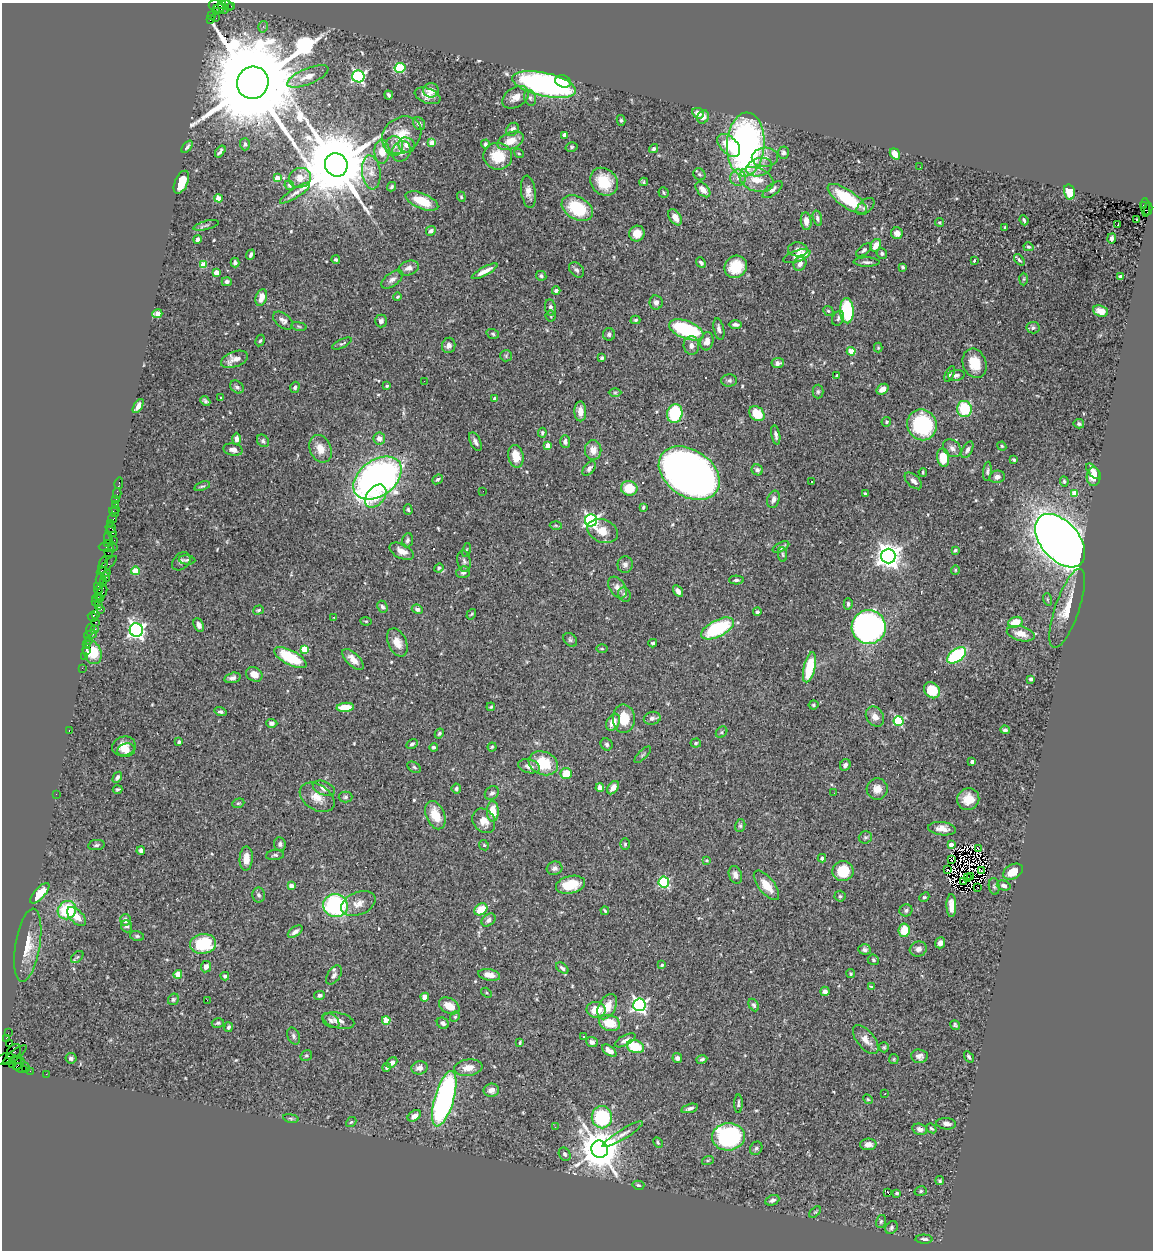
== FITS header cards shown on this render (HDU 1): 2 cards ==
NAXIS1  =                 1151
NAXIS2  =                 1248

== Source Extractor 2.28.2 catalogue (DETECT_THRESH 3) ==
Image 1151 x 1248 px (HDU 1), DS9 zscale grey, 1 PNG px = 1 image px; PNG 1155 x 1252 px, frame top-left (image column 1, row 1248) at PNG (2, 3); each listed source drawn as its Kron ellipse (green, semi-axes under 4 px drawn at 4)
Background 0.71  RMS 0.039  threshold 0.117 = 3 sigma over >= 5 px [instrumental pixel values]
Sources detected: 562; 5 with non-positive FLUX_AUTO (blend fragments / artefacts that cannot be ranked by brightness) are neither listed nor drawn; of the other 557, the 500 brightest by FLUX_AUTO listed and drawn (57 fainter detections omitted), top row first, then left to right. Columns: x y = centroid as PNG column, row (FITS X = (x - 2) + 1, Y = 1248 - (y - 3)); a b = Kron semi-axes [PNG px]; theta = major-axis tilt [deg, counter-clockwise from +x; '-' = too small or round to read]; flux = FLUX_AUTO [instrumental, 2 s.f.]
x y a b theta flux
222 5 4 3 - 170
228 5 6 4 -39 210
217 6 8 6 -23 390
232 6 3 2 - 46
221 9 8 5 -8 400
216 11 3 3 - 550
212 16 3 3 - 33
216 18 2 2 - 13
210 19 3 2 - 730
263 27 6 4 75 5.6
400 68 5 5 - 190
308 76 22 8 22 28
358 76 6 6 - 460
563 81 8 6 -15 38
253 83 16 15 - 89000
544 84 32 11 -12 660
431 90 8 7 - 29
389 95 4 3 - 5.9
428 96 13 7 -21 20
516 97 14 9 33 22
530 98 8 5 -75 7.3
698 113 6 5 - 19
703 117 7 5 63 14
621 120 5 4 - 3.8
419 124 7 5 -47 7.4
512 129 7 5 53 12
402 135 21 17 37 58
565 135 4 4 - 26
511 141 14 8 22 35
432 143 4 4 - 45
245 144 6 5 - 7
485 144 4 4 - 6.4
746 144 32 19 87 880
406 145 8 7 - 15
729 145 14 8 -45 61
394 146 10 9 - 15
187 147 7 3 51 5.6
571 147 6 4 16 4
654 149 5 4 - 5.6
220 151 7 3 53 6.3
401 151 11 9 61 19
382 152 12 7 -88 30
519 153 5 4 - 3.6
783 153 6 5 - 7.3
895 154 6 4 -54 28
498 156 14 13 - 74
765 157 13 9 2 22
336 165 12 11 - 34000
759 167 13 9 18 24
920 167 2 2 - 3.4
371 172 17 9 -83 28
699 174 6 5 - 4.3
277 178 4 4 - 41
300 178 11 9 18 29
738 178 8 8 - 14
756 180 17 11 -20 50
181 182 12 6 66 51
604 182 15 12 -46 64
644 182 4 4 - 3.7
289 185 5 4 - 4.4
392 187 5 4 - 4.7
703 190 9 5 -47 22
773 190 12 5 38 8.5
528 192 16 7 -83 19
1069 192 7 5 -76 48
295 193 17 5 33 12
664 193 5 5 - 4
461 197 5 4 - 3.5
218 198 4 4 - 48
847 199 23 8 -35 130
422 201 17 7 -22 75
1143 205 3 2 - 97
865 206 11 6 42 10
577 208 17 11 -30 120
1145 208 9 3 -86 180
1148 209 6 2 80 140
675 217 9 5 -58 22
817 218 8 4 -74 6.6
1137 219 3 2 - 9.8
1024 220 5 3 - 4
806 221 9 5 -84 20
939 222 4 4 - 3.8
1118 224 3 3 - 33
206 225 13 3 14 5.7
1005 228 3 3 - 4.4
431 231 5 4 - 9.1
897 233 6 5 - 15
637 234 8 7 - 31
1112 238 5 3 - 5.9
197 239 4 4 - 8
876 245 7 5 59 28
1028 247 5 4 - 4.4
798 249 10 7 -3 14
864 250 9 4 36 7.2
882 254 5 5 - 6.1
251 255 5 3 - 6.3
797 256 14 5 17 53
336 259 4 4 - 5.5
1019 260 7 4 -51 4.3
974 261 4 2 - 4.7
867 262 13 4 -1 8.9
235 263 5 4 - 6.6
701 263 6 4 -49 6.8
800 264 7 6 - 13
203 265 4 4 - 62
736 267 12 10 40 70
902 267 4 3 - 4.5
409 268 10 7 18 15
576 270 9 6 -47 8
485 271 14 4 28 21
216 272 4 4 - 33
541 276 5 4 - 5
1120 277 4 3 - 8.7
392 279 12 6 36 13
1024 279 6 4 88 3.2
227 282 5 4 - 6.8
556 291 4 4 - 6.7
261 297 8 5 72 27
398 297 4 3 - 4
656 302 7 6 - 11
550 307 8 5 -79 9.2
828 311 5 4 - 4.4
847 311 13 6 -88 210
1100 311 8 5 -19 20
157 314 5 4 - 38
551 316 6 5 - 4
838 318 8 5 63 7.5
283 320 11 7 -39 11
635 320 5 3 - 4
381 321 6 6 - 7.9
735 324 6 3 -1 7.8
299 326 8 4 -9 3.8
1033 328 7 6 - 6.6
719 329 11 5 -77 9.2
686 330 18 8 -21 240
493 334 6 4 -18 4.2
609 334 6 6 - 6.9
260 341 6 4 61 4.2
707 341 9 6 78 21
342 343 10 4 25 4.9
449 345 8 6 83 13
691 345 9 7 -86 13
878 348 5 4 - 3.3
851 351 4 4 - 71
506 356 6 5 - 5
602 358 4 4 - 4.3
234 359 14 7 20 24
778 363 6 5 - 9.2
975 363 15 11 -69 57
950 374 8 4 65 5
837 375 3 3 - 4
956 375 8 5 7 7.8
729 380 8 6 1 7.4
424 381 2 2 - 3.4
387 386 4 3 - 3.6
237 387 7 5 -43 6.8
295 387 5 4 - 5.3
882 389 6 5 - 16
615 392 6 4 0 3.6
818 392 7 5 89 4.7
221 397 3 3 - 13
495 399 3 3 - 18
205 401 5 3 - 5
138 406 8 4 58 14
964 409 8 7 - 100
580 411 10 6 -88 22
675 413 10 7 78 150
757 414 8 6 -43 71
886 422 5 4 - 4.2
1079 424 5 4 - 5.6
922 425 16 14 -61 240
542 433 5 4 - 4.7
776 435 10 4 -79 8.3
379 438 6 6 - 16
237 439 6 4 -90 13
263 441 7 5 -51 5.3
565 441 6 5 - 9
475 442 10 5 -64 8.7
548 445 4 4 - 24
1002 446 4 4 - 3.2
952 448 10 8 -42 13
233 449 10 6 -8 14
320 449 14 10 -68 33
593 450 10 8 89 24
967 450 9 5 62 8.7
516 456 11 7 -79 37
943 458 9 6 -82 65
1014 460 4 3 - 3.8
589 468 8 5 50 8.4
757 470 6 5 - 7
987 471 9 4 84 5.9
1093 471 9 4 -51 13
923 472 4 3 - 3.3
689 473 33 23 -34 1800
997 477 8 6 11 10
1094 477 9 7 87 33
377 478 27 17 37 1300
438 479 5 4 - 5.4
812 481 3 2 - 3.9
913 481 10 6 -43 14
1064 481 5 4 - 4.8
119 483 6 3 76 38
202 486 8 4 17 4.7
629 488 8 7 - 67
483 491 2 2 - 3.7
117 493 5 2 - 53
865 494 4 3 - 4
1075 494 4 4 - 58
376 496 13 8 51 47
116 499 2 2 - 13
773 499 9 6 74 11
115 504 4 3 - 120
643 507 4 3 - 3.8
116 509 3 2 - 19
408 509 5 4 - 3.9
114 512 5 3 - 47
113 518 5 3 - 120
591 520 6 6 - 660
111 523 3 2 - 53
556 525 6 4 -2 3.8
111 528 5 3 - 140
602 531 16 11 -21 33
111 532 6 3 -41 180
108 538 6 3 -79 110
114 540 2 2 - 39
407 540 7 5 68 6
1060 541 31 19 -49 3600
107 544 3 2 - 63
113 547 5 3 - 140
781 547 9 4 29 9
106 548 8 3 -11 130
466 550 7 3 79 3
955 550 3 3 - 5.5
402 551 13 7 -27 24
108 553 2 2 - 66
783 554 7 4 -82 3.9
888 556 7 7 - 2500
187 560 8 4 -5 5.1
181 561 10 7 43 9.5
464 561 11 6 -79 10
625 564 8 7 - 10
103 565 9 2 79 170
107 565 13 3 41 220
439 568 5 4 - 3.4
955 570 5 4 - 2.9
135 571 4 4 - 77
104 572 6 4 -8 140
463 572 7 5 13 7
106 577 4 4 - 280
100 579 6 3 76 170
736 580 7 4 -1 5.6
103 582 3 3 - 75
98 586 2 2 - 50
617 588 12 8 -57 16
98 590 4 3 - 88
678 591 6 4 -57 14
101 593 8 4 55 470
624 595 7 6 - 7.4
97 598 5 2 - 130
100 599 3 3 - 180
1047 599 6 4 -72 3.6
96 602 4 3 - 91
848 604 5 4 - 7.1
99 605 3 2 - 20
382 607 6 5 - 7
1067 608 41 12 71 63
101 609 3 2 - 22
417 609 6 4 -26 6.4
258 610 6 4 18 4.1
757 612 4 4 - 5.2
95 614 3 2 - 45
471 614 5 4 - 2.9
93 617 5 3 - 130
334 617 3 3 - 8.5
366 621 5 4 - 3
95 622 3 2 - 100
1015 622 7 5 17 48
199 625 7 5 -64 15
869 627 17 17 - 880
718 628 18 8 27 210
95 629 3 2 - 61
90 630 6 3 78 140
136 630 7 6 - 990
1021 634 14 7 -15 27
90 635 7 3 15 84
89 640 3 3 - 86
570 640 8 5 -46 5.9
397 642 15 9 -66 29
653 643 4 3 - 4.3
87 644 2 2 - 48
304 649 4 4 - 65
602 649 5 3 - 3
86 650 2 2 - 36
92 652 12 9 -66 70
957 655 11 6 36 230
84 656 3 2 - 77
290 658 18 7 -28 120
353 659 14 6 -44 23
809 667 16 5 77 100
82 668 2 2 - 27
254 674 8 7 - 23
232 678 8 5 16 9.8
1031 679 4 3 - 6
932 690 9 7 -47 71
813 705 5 4 - 3.9
345 707 9 4 4 53
491 707 4 3 - 3.1
220 712 6 4 -16 6.2
875 717 11 8 -58 21
652 718 8 6 14 9.3
624 719 14 11 -88 54
898 721 5 5 - 180
613 722 9 6 62 24
272 723 6 4 -2 7.7
69 730 3 2 - 130
1005 730 5 4 - 6.5
722 732 6 5 - 3.8
439 733 5 4 - 4.2
179 742 4 3 - 4.7
696 743 5 4 - 3.8
412 744 6 4 31 6.5
607 744 6 5 - 6.7
124 746 12 9 13 30
434 747 4 3 - 4.3
492 747 4 4 - 3.2
126 750 9 6 8 18
643 755 11 3 45 3.5
972 762 4 3 - 12
543 763 15 11 -21 92
845 765 6 5 - 7.7
529 766 11 7 -14 15
414 767 7 4 -31 4.7
566 774 6 5 - 47
117 777 6 4 59 7.7
324 788 12 6 -23 14
600 788 4 4 - 34
613 788 7 4 54 18
118 789 5 3 - 3.9
456 789 5 4 - 5.6
877 789 10 10 - 24
492 793 7 6 - 8.4
834 793 2 2 - 5.1
56 794 2 2 - 11
317 797 19 12 -32 33
345 797 7 5 1 5.1
968 799 11 10 - 35
238 803 6 4 20 3.6
493 811 10 6 -89 44
435 815 15 9 -66 56
484 821 13 10 -55 29
740 826 6 5 - 4.9
942 829 14 6 -7 20
865 837 7 6 - 5
280 844 7 6 - 7.2
625 844 6 5 - 4
96 845 8 5 9 5.2
484 845 5 4 - 3.3
951 845 4 4 - 20
978 849 3 2 - 3.4
141 850 4 4 - 10
275 855 9 5 6 5.5
822 858 4 4 - 8.7
246 859 12 6 87 28
706 860 3 3 - 3.2
952 860 4 2 - 5.8
554 868 8 6 16 9.3
947 870 3 2 - 3.7
843 871 10 10 - 76
981 871 3 2 - 4.7
1013 872 10 7 28 33
735 875 9 6 -71 13
971 876 3 2 - 3.3
968 878 2 2 - 3.2
664 882 5 5 - 240
964 882 2 2 - 4.4
570 885 15 8 12 76
766 885 18 8 -51 41
291 886 4 4 - 19
994 886 8 5 -82 5.3
1004 886 7 5 -16 8.1
977 887 3 2 - 6.5
40 893 13 5 49 31
259 895 7 6 - 6.7
840 896 5 5 - 4
924 897 5 4 - 4.5
358 903 18 11 23 28
951 905 11 5 -90 21
335 906 12 11 - 330
481 909 7 5 36 54
67 910 10 8 43 140
906 910 6 6 - 5.8
605 911 4 2 - 3.4
76 916 12 6 -45 28
125 920 6 5 - 12
489 920 8 5 38 11
127 926 6 5 - 6.5
904 930 7 5 83 53
295 932 8 4 35 9.7
137 936 7 4 -14 4.9
940 943 5 5 - 11
203 944 13 10 9 150
28 945 37 12 80 55
864 949 6 5 - 6.9
918 949 9 7 19 14
77 957 7 4 44 4.7
873 960 6 5 - 4.9
662 965 4 4 - 4.7
206 967 6 5 - 14
562 968 7 4 -41 6.9
178 974 4 4 - 49
851 974 4 4 - 3.6
334 975 10 6 57 9
489 975 11 5 -11 23
225 976 4 4 - 6.7
872 987 4 3 - 3.3
825 991 4 4 - 13
486 993 6 4 -34 3.6
319 995 5 4 - 7.7
425 997 4 4 - 43
173 999 6 5 - 5
207 1000 2 2 - 27
639 1005 6 6 - 740
754 1005 7 4 -61 5.7
449 1006 11 7 -29 33
607 1007 14 8 60 39
596 1010 9 8 - 49
455 1017 5 4 - 4.1
331 1020 10 6 -37 8.2
386 1020 4 4 - 70
339 1021 16 7 -14 17
218 1023 6 5 - 4.9
443 1023 6 5 - 8.2
609 1023 11 7 -17 60
955 1025 5 4 - 4.7
228 1027 5 4 - 5.2
8 1033 2 2 - 12
294 1036 9 6 -67 7.6
584 1036 3 3 - 8.5
6 1038 4 3 - 140
625 1040 11 5 28 12
866 1040 17 8 -50 23
520 1042 4 3 - 3.9
592 1042 6 5 - 11
9 1044 4 3 - 130
635 1047 9 6 -19 91
884 1047 5 5 - 4
609 1051 8 4 -35 27
14 1052 9 6 48 400
15 1055 15 5 39 330
306 1056 6 5 - 4.4
919 1056 8 7 - 12
969 1057 6 3 -55 5.3
71 1058 5 5 - 7.2
677 1058 5 4 - 8.6
4 1059 10 5 21 97
702 1059 5 4 - 4.8
894 1059 5 4 - 3.1
16 1060 6 3 -1 250
392 1063 6 4 41 12
13 1064 4 3 - 65
19 1064 7 5 54 220
25 1067 5 3 - 150
387 1067 4 4 - 5.2
20 1068 7 2 -21 79
419 1068 8 6 16 14
468 1068 14 8 8 29
30 1071 2 2 - 28
46 1074 2 2 - 19
491 1090 7 6 - 17
885 1093 3 2 - 2.8
444 1099 29 9 74 630
868 1099 5 4 - 3
738 1104 9 4 89 5.7
690 1108 8 4 16 7.3
414 1116 7 5 35 15
602 1117 11 10 - 210
291 1118 8 4 -9 4
351 1122 6 4 43 3.8
946 1124 10 5 -6 11
555 1127 3 2 - 4.7
931 1128 5 4 - 4.3
920 1129 7 5 -15 10
623 1134 23 5 32 15
728 1137 16 13 5 450
658 1142 6 3 -62 3.4
868 1144 8 5 3 12
756 1148 7 6 - 5.9
600 1149 9 8 - 9000
565 1154 7 5 -59 5.6
708 1160 6 4 19 2.9
940 1181 4 4 - 4.1
638 1185 6 4 -15 3.9
921 1191 6 5 - 4.4
888 1193 3 2 - 27
897 1193 4 3 - 4.1
772 1200 7 5 24 8.2
815 1212 7 4 43 3.8
881 1221 7 5 74 4.4
892 1227 7 5 50 6.8
924 1239 8 4 -2 8.3
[57 fainter detections neither listed nor drawn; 5 non-positive-flux detections neither listed nor drawn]